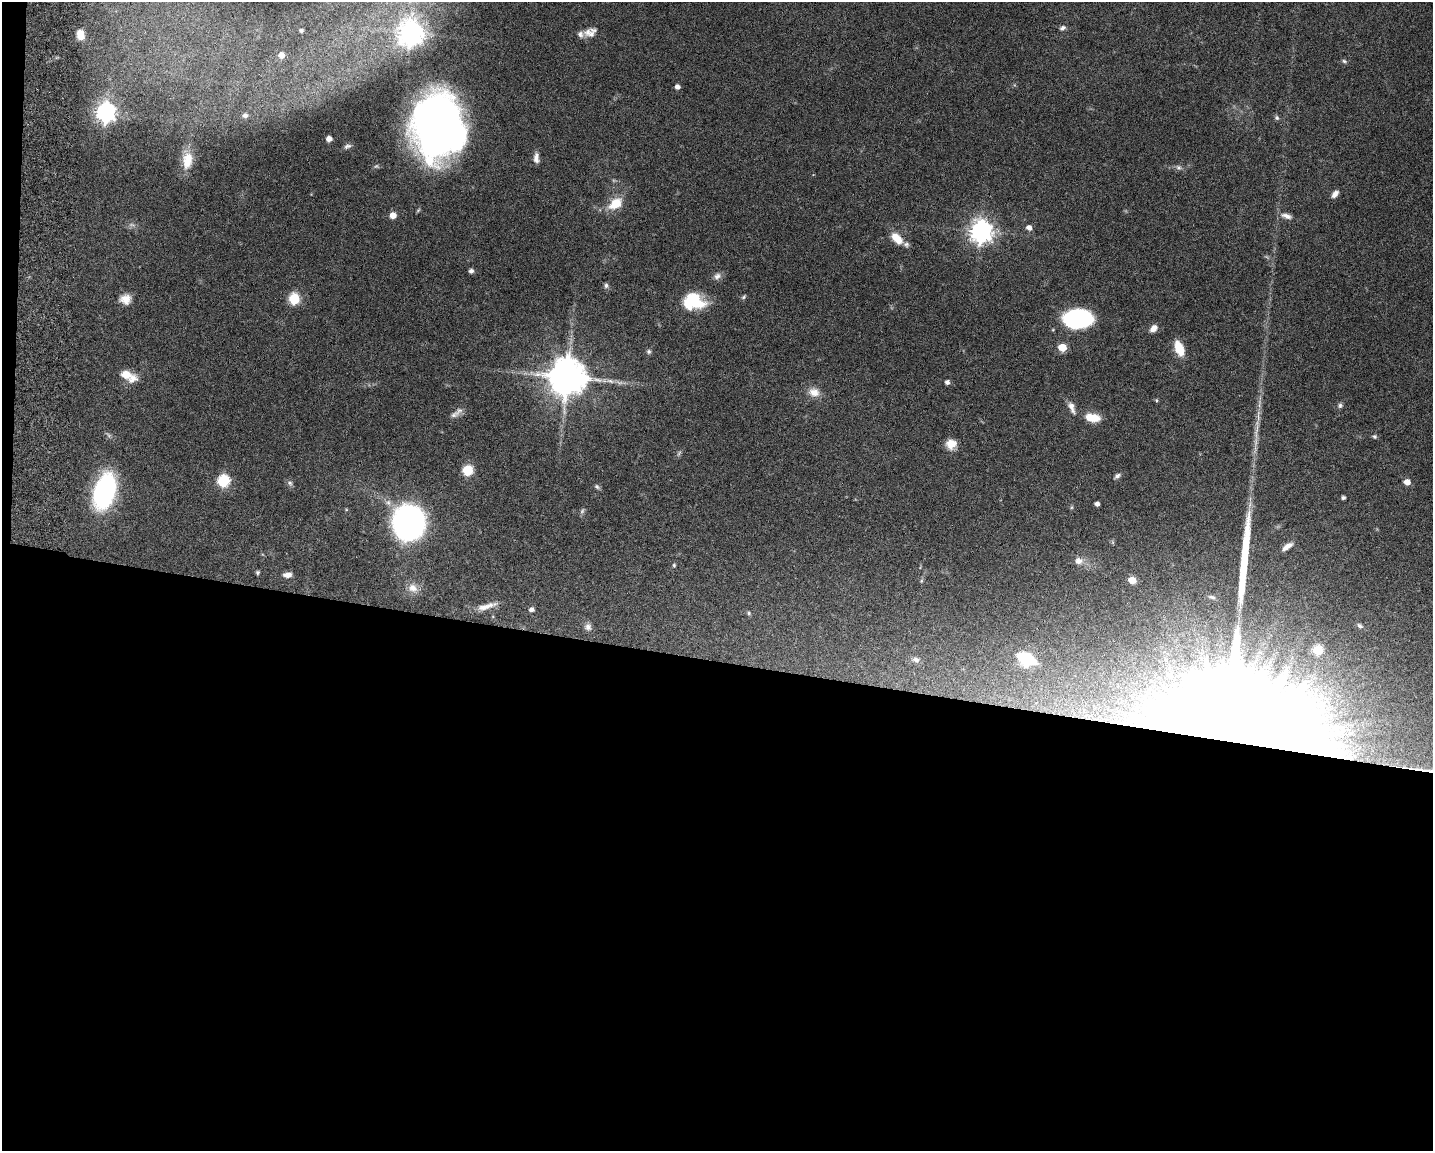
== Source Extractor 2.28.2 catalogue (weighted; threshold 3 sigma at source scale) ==
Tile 10 of 3 x 4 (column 1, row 4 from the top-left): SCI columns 277-1707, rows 10-1158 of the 4734 x 4618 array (HDU 1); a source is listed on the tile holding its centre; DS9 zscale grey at full resolution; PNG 1435 x 1153 px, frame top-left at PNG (2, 2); no overlay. Shown black and unused: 43% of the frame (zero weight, under 3 of 6 exposures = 3% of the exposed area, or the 3 px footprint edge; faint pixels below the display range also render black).
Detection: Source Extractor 2.28.2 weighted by HDU 2 'WHT'; one run over the whole footprint, this tile lists its part. Background 0.0872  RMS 0.0032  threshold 0.0131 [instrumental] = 3 sigma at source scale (4.09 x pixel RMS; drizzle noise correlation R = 1.36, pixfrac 0.8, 0.05/0.05 arcsec/px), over >= 5 px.
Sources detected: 87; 4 too faint to see at this stretch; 1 long thin detection or spike segment (spike, bleed or trail) — not listed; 3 inside a brighter listed object's ellipse — not listed separately; the other 79 listed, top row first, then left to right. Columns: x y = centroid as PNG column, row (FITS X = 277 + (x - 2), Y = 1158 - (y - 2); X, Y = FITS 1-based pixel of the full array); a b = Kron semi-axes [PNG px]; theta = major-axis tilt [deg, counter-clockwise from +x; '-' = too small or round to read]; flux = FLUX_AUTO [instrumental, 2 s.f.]
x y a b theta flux
1062 28 8 6 27 0.95
301 30 4 4 - 0.65
590 32 16 10 22 2.7
411 33 9 9 - 300
81 35 9 7 -79 3.6
281 55 5 5 - 2.2
1344 61 7 5 -18 0.57
677 87 5 5 - 1.4
106 112 8 7 - 160
245 115 8 6 12 0.87
1277 118 7 6 - 0.64
438 125 58 45 -85 210
329 139 5 4 - 2
347 146 10 6 25 0.98
536 158 11 6 -89 1.7
187 160 25 14 84 6.4
1179 167 9 7 -25 0.97
1335 194 10 6 51 1.7
615 204 18 11 35 6.6
393 215 5 5 - 3.5
1286 216 16 7 -15 1.9
1029 228 6 5 - 1.8
981 231 8 8 - 260
897 238 15 8 -46 5.1
471 271 5 4 - 1.2
717 276 11 9 36 1.4
606 285 7 5 -87 0.69
744 297 7 4 45 0.49
125 299 13 11 7 3.1
294 299 6 6 - 23
693 301 22 17 -3 13
1078 319 23 15 2 44
1153 328 10 7 46 2
1062 347 5 5 - 7.7
1179 349 17 9 -68 6
649 352 7 6 - 0.71
126 374 16 9 -23 5
567 377 12 11 - 980
947 382 4 4 - 1.1
814 392 15 12 -16 3.2
1156 400 5 4 - 0.38
1340 405 7 7 - 0.74
1072 407 17 7 -66 2
454 415 16 7 26 1.6
1093 418 16 8 -9 5.7
1256 431 35 6 81 4.2
1374 436 6 5 - 0.57
951 444 11 11 - 3.6
468 470 6 6 - 20
1117 476 8 5 34 0.94
223 481 6 6 - 29
1407 482 5 5 - 2.7
290 483 9 6 -60 0.79
597 487 7 5 -38 0.62
104 491 28 16 74 55
1343 498 4 3 - 0.76
1097 504 4 4 - 1.3
1072 507 6 4 71 0.36
582 511 9 5 70 0.66
409 523 22 20 -87 130
1287 546 13 5 35 2.1
1079 561 11 10 - 2.2
674 565 5 4 - 0.39
257 572 5 5 - 0.51
287 575 9 6 6 1.8
1132 580 5 5 - 5.4
921 581 6 4 72 0.38
413 588 15 12 -29 3
1212 597 8 4 -16 0.55
487 606 28 7 17 3.1
531 610 5 5 - 1.2
749 613 6 5 - 0.49
1360 626 7 5 -40 0.8
588 627 10 9 - 1.4
1318 650 6 5 - 12
1026 659 21 13 -26 15
916 660 13 8 -13 1.6
1104 709 46 26 1 40
1235 723 83 64 -4 2300
Overlapping masked pixels (flux is a lower limit): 2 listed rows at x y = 1104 709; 1235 723